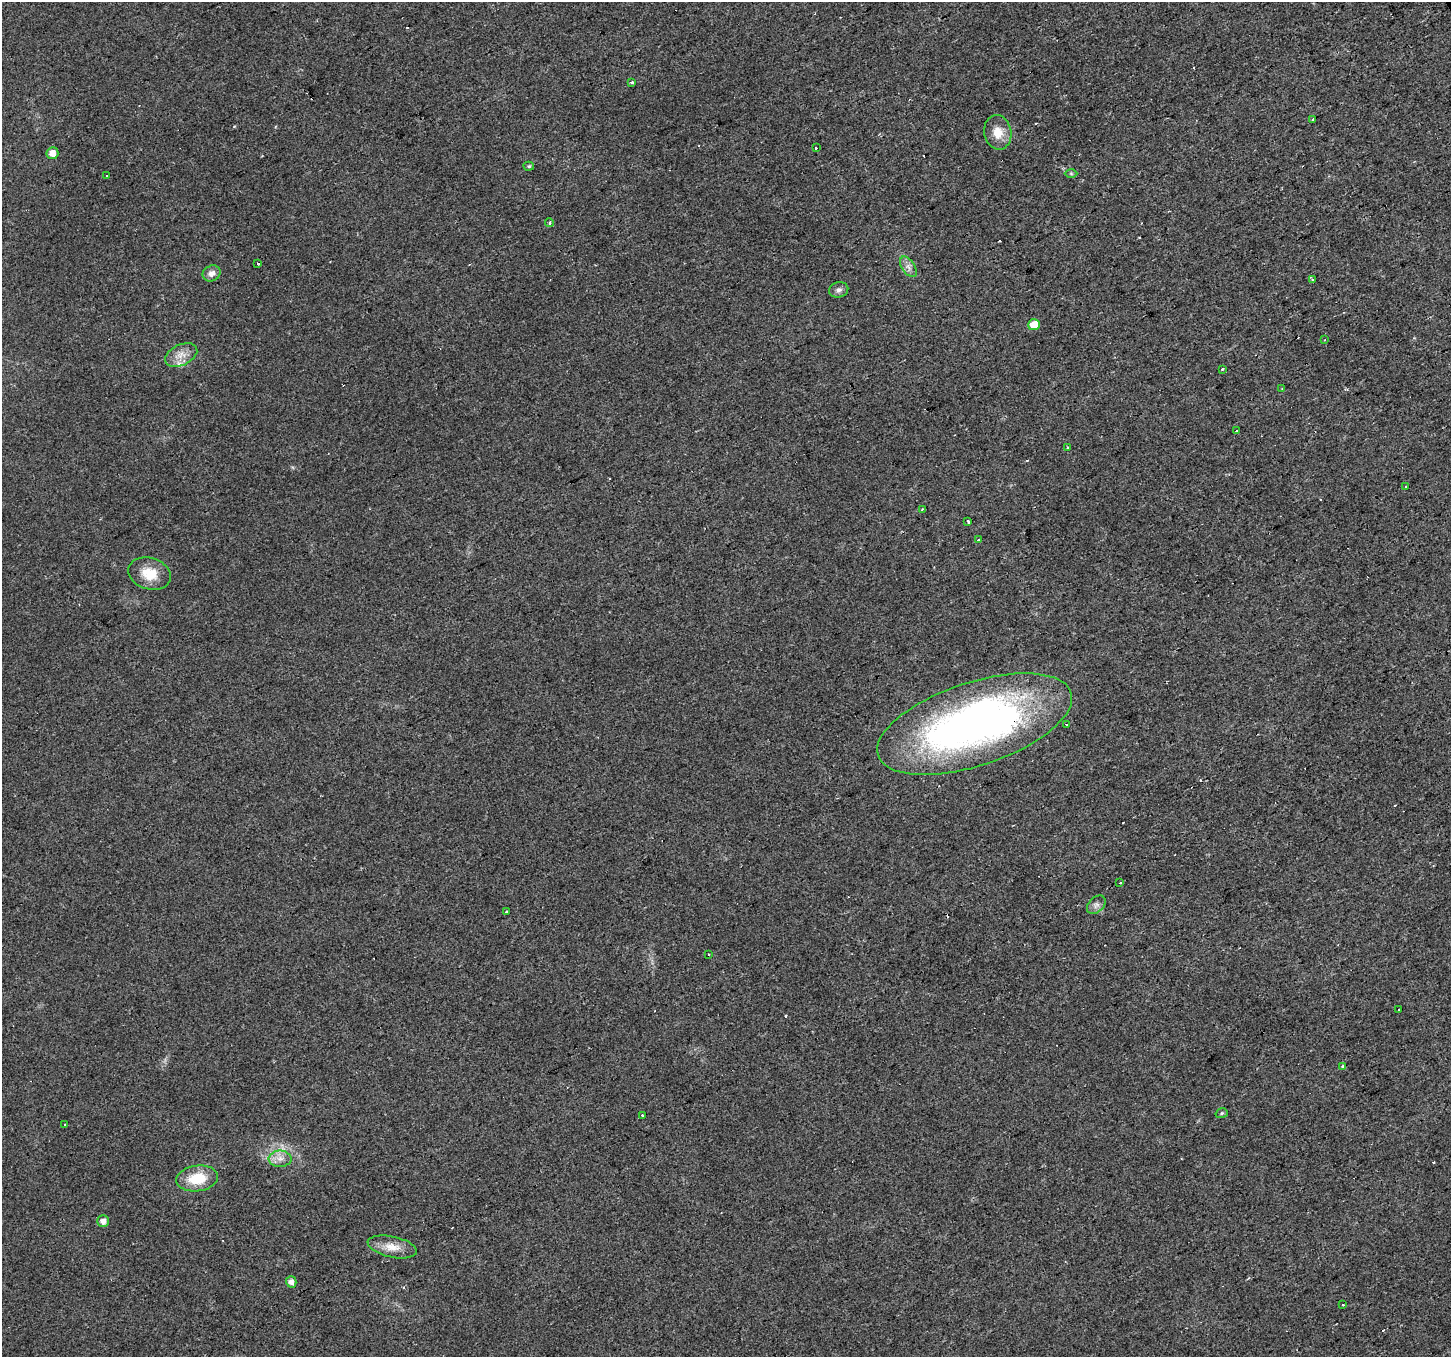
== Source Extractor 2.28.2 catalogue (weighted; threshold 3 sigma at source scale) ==
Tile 10 of 4 x 4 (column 2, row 3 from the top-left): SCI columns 1449-2897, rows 1461-2815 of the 5796 x 5687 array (HDU 1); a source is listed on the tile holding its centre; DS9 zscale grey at full resolution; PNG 1453 x 1359 px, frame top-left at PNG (2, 2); each listed source drawn as its Kron ellipse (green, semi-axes under 4 px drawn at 4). Shown black and unused: <1% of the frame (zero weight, under 2 of 3 exposures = <1% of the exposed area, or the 3 px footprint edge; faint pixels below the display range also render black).
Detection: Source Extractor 2.28.2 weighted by HDU 2 'WHT'; one run over the whole footprint, this tile lists its part. Background 0.0148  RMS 0.006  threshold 0.0271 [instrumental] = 3 sigma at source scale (4.5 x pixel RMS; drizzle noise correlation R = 1.50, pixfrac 1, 0.0396/0.0396 arcsec/px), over >= 5 px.
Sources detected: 63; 20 cosmic-ray / hot-pixel residue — neither listed nor drawn; the other 43 listed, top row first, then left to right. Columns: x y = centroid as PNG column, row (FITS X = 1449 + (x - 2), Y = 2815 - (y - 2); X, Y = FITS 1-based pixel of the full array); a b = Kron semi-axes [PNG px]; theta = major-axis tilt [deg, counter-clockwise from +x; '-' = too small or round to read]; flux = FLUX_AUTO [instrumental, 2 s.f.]
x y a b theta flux
632 82 3 3 - 2.3
1313 119 3 2 - 0.87
998 132 17 13 -77 9
816 148 3 3 - 1.9
52 153 6 6 - 4.8
529 166 5 4 - 0.89
1071 173 6 4 -1 0.79
107 175 3 3 - 6.7
549 222 4 4 - 1.4
258 263 3 2 - 0.75
908 267 11 6 -56 2.9
211 273 9 7 30 3.5
1312 280 3 3 - 1.6
839 290 10 7 13 2.4
1034 325 6 5 - 9.9
1325 340 3 3 - 0.41
181 355 17 10 24 6.8
1222 369 3 2 - 2.7
1282 389 3 2 - 0.57
1237 430 3 3 - 8.5
1068 447 3 2 - 0.59
1406 487 3 3 - 1.5
923 509 4 2 - 0.82
968 521 4 3 - 1.4
978 540 3 3 - 1.9
150 574 22 15 -17 14
975 724 101 41 18 310
1066 725 3 3 - 4.5
1120 883 4 3 - 2.5
1096 905 11 7 44 2.4
506 912 3 3 - 1.7
709 954 2 2 - 0.57
1399 1010 3 2 - 0.91
1342 1066 3 3 - 4.3
1222 1113 6 4 17 1
642 1116 3 3 - 4
65 1124 3 3 - 0.98
280 1159 11 8 0 4.4
197 1178 21 13 8 17
103 1221 6 6 - 3.6
392 1247 25 10 -12 8.5
291 1282 6 5 - 3
1343 1304 3 3 - 5.1
Overlapping masked pixels (flux is a lower limit): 1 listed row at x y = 975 724